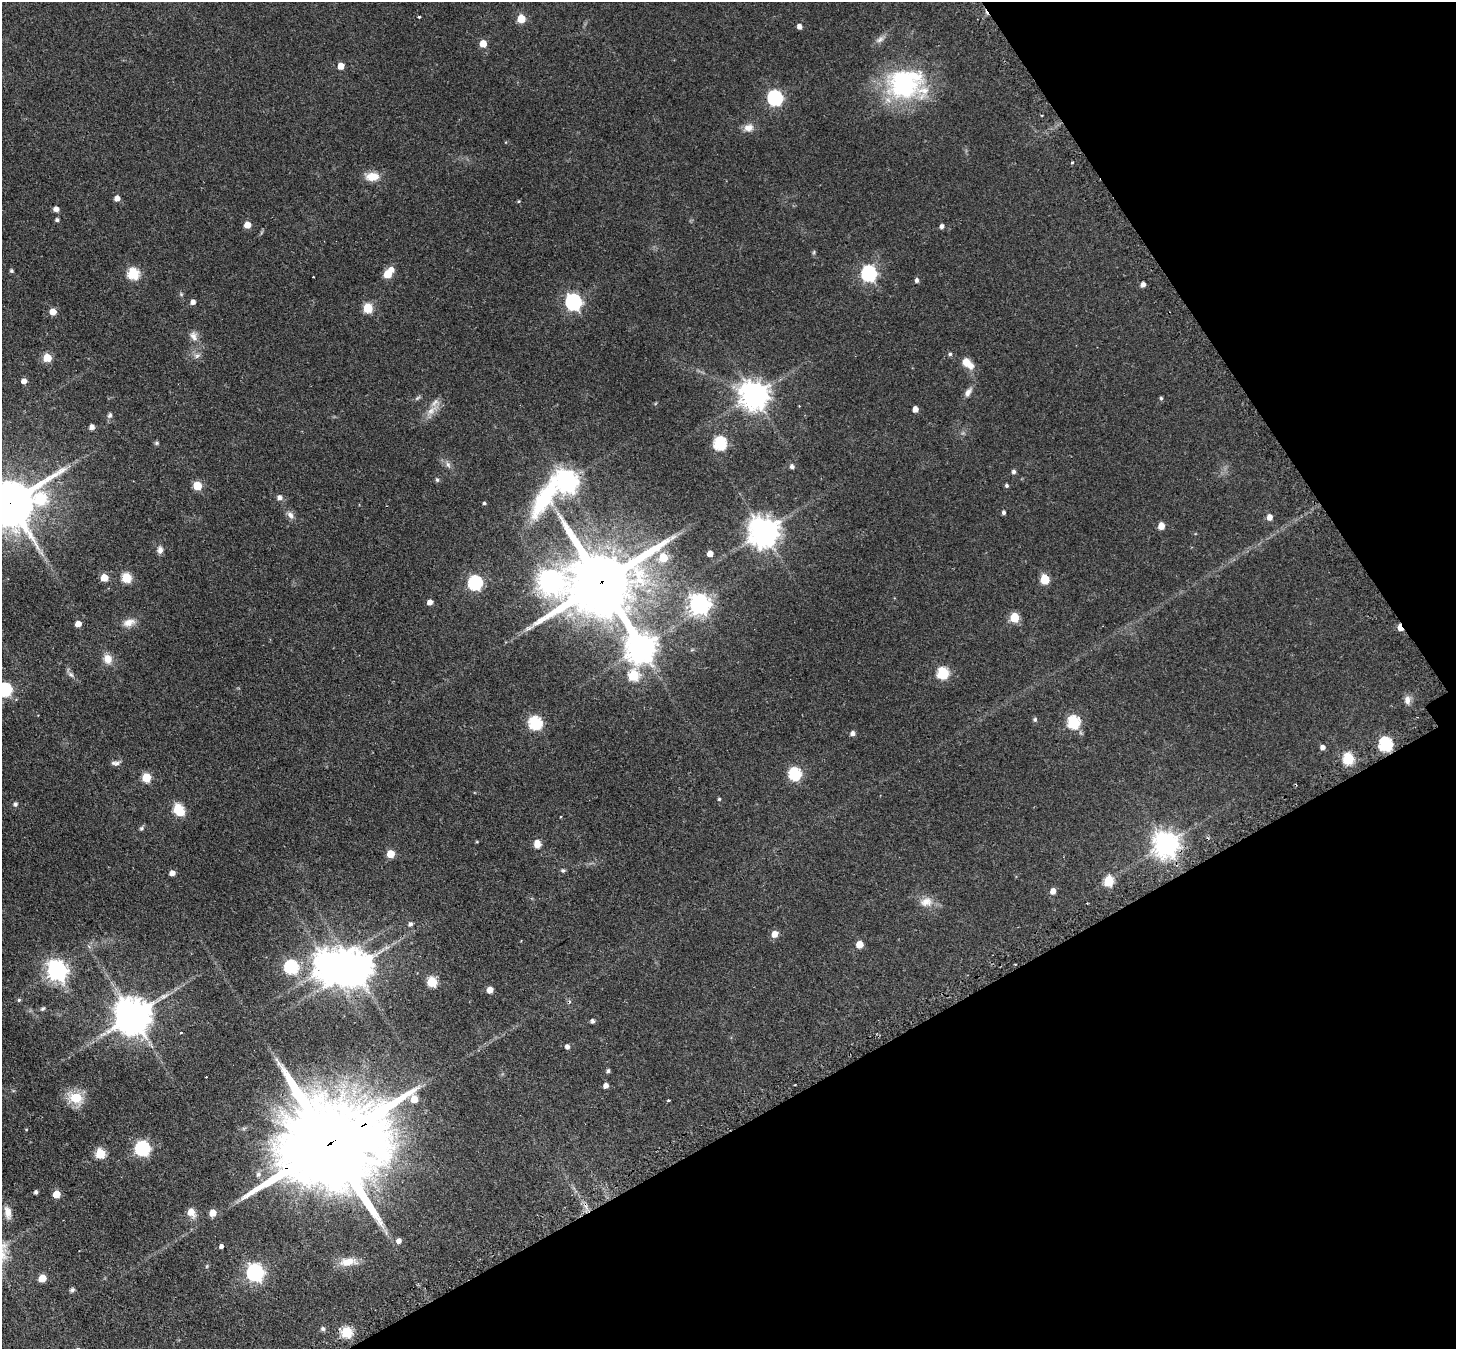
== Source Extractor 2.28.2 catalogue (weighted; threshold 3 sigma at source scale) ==
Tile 12 of 4 x 4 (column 4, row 3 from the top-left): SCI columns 4409-5862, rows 1673-3019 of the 5908 x 5899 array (HDU 1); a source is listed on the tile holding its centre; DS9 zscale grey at full resolution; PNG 1458 x 1351 px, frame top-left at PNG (2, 2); no overlay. Shown black and unused: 26% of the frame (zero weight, under 2 of 3 exposures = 4% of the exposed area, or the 3 px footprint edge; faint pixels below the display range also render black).
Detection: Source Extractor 2.28.2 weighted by HDU 2 'WHT'; one run over the whole footprint, this tile lists its part. Background 0.19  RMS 0.0077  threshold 0.0346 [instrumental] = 3 sigma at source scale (4.5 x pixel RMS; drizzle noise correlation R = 1.50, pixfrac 1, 0.05/0.05 arcsec/px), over >= 5 px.
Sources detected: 151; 1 inside a brighter object's white glare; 3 cosmic-ray / hot-pixel residue — not listed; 1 inside a brighter listed object's ellipse — not listed separately; the other 146 listed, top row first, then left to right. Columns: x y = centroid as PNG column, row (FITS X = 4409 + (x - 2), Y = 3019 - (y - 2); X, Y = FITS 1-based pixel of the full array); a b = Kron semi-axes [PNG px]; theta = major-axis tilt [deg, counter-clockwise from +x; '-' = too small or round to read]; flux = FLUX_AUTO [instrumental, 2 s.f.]
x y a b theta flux
419 17 3 3 - 1.1
521 19 5 5 - 18
799 26 5 4 - 3.6
880 39 12 7 28 3.3
483 44 5 5 - 12
341 66 5 5 - 9.2
905 84 49 37 0 94
775 98 7 6 - 150
748 128 13 10 13 5.5
1072 162 3 3 - 0.99
372 176 17 10 1 10
117 198 5 5 - 4.8
519 201 5 4 - 0.75
56 209 5 5 - 3.7
57 220 4 4 - 1.7
247 225 5 5 - 9
942 226 5 4 - 2.5
814 252 6 4 71 0.96
391 270 6 5 - 5.5
11 271 4 4 - 1.2
133 274 6 6 - 57
387 274 5 5 - 18
869 274 7 7 - 170
313 277 3 2 - 0.63
917 280 5 4 - 2.2
1143 284 5 4 - 3
181 294 6 4 -46 1
193 302 5 5 - 3.3
573 302 7 7 - 200
368 308 5 5 - 33
53 312 5 5 - 8.2
194 336 14 9 -67 5.1
950 354 5 4 - 1.3
197 356 10 6 11 2.6
47 358 5 5 - 22
967 363 18 10 -42 8.8
24 381 5 4 - 4.4
968 392 14 7 56 3.7
754 395 9 9 - 930
417 398 9 4 35 1.4
1161 398 5 4 - 1.1
799 406 2 2 - 0.49
915 409 5 4 - 4.9
431 410 21 8 43 7.5
110 415 8 6 67 1.9
92 427 5 4 - 3.9
157 443 6 5 - 1.2
720 443 6 6 - 91
448 465 9 6 -63 2.4
792 466 5 5 - 2.2
1014 472 5 5 - 2
437 480 6 5 - 1.2
565 482 24 9 39 610
1006 485 5 4 - 1.4
197 486 5 5 - 26
280 498 6 5 - 3.2
40 499 7 7 - 51
484 503 4 4 - 1.1
9 504 18 13 31 4100
1003 512 4 4 - 1.6
290 515 10 7 -51 3.5
1269 517 6 5 - 5
1161 526 5 5 - 9.4
763 532 9 9 - 1200
160 550 9 7 82 3.4
710 554 5 4 - 6.2
663 558 7 6 - 19
104 578 5 5 - 15
126 578 5 5 - 40
1045 579 6 5 - 29
549 581 9 9 - 580
601 582 29 16 30 9700
475 583 7 6 - 130
430 602 5 5 - 4.8
699 604 8 8 - 440
1014 618 6 5 - 29
129 623 16 9 15 6.7
78 624 5 4 - 6.6
1400 628 6 4 -65 8.2
640 648 12 9 -64 1100
108 659 11 10 - 7.5
943 673 6 6 - 61
71 674 10 6 -39 2.3
634 676 6 6 - 40
5 690 6 6 - 110
1407 700 12 8 -87 4.4
1035 720 5 5 - 1.4
1073 722 7 6 - 80
535 723 6 6 - 90
853 733 5 5 - 2.8
1385 744 7 6 - 110
1322 747 5 5 - 3
1348 759 6 5 - 57
116 763 11 6 35 2.6
795 774 6 6 - 78
146 778 5 5 - 29
719 799 4 4 - 0.91
15 804 5 5 - 2
179 810 8 5 -55 55
560 817 3 2 - 0.82
141 828 6 5 - 1.3
537 844 10 8 -88 5.4
1166 844 8 8 - 800
390 854 5 5 - 18
563 870 6 5 - 1.3
172 873 4 4 - 4.7
1109 881 6 5 - 39
1053 891 5 5 - 5.1
926 902 17 12 10 8.1
410 924 6 5 - 2.1
775 934 6 6 - 6
859 944 5 5 - 10
291 967 6 6 - 100
354 968 11 10 - 1600
57 970 8 7 - 410
432 982 6 5 - 40
490 990 5 5 - 8
19 1000 5 5 - 1.1
43 1009 6 5 - 1.3
133 1016 11 11 - 1900
592 1021 4 4 - 2
181 1032 3 2 - 0.8
567 1047 5 4 - 2.7
608 1071 4 4 - 1.5
794 1085 2 2 - 0.72
606 1086 5 4 - 3.7
76 1098 15 12 -20 18
669 1100 3 2 - 0.95
26 1129 5 3 - 0.61
329 1144 57 22 29 24000
142 1149 7 7 - 140
100 1154 5 5 - 41
36 1192 4 3 - 1.8
56 1194 5 5 - 13
8 1212 18 9 -79 6.5
191 1212 7 6 - 10
213 1213 5 5 - 9.2
399 1241 5 5 - 3.7
221 1246 4 4 - 2.4
348 1262 21 10 12 11
207 1266 6 3 71 0.9
255 1273 7 7 - 240
42 1278 5 5 - 17
72 1290 6 5 - 1.5
323 1329 7 6 - 1.7
347 1332 6 5 - 48
Overlapping masked pixels (flux is a lower limit): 5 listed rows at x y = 9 504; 601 582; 1400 628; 1166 844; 329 1144
Isophote crosses this tile's border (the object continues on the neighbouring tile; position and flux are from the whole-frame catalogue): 2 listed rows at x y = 9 504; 5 690